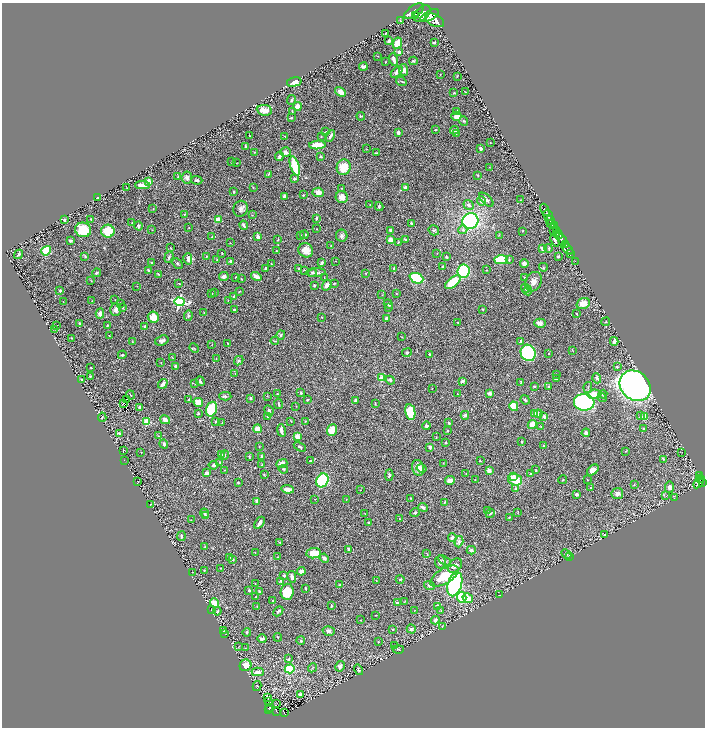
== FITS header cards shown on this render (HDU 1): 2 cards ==
NAXIS1  =                 1405
NAXIS2  =                 1451

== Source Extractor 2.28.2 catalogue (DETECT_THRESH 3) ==
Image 1405 x 1451 px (HDU 1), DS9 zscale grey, zoomed out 1/2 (1 PNG px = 2 x 2 image px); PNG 707 x 730 px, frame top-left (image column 1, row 1450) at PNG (2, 3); each listed source drawn as its Kron ellipse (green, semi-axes under 4 px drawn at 4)
Background 0.655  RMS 0.018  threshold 0.0529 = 3 sigma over >= 5 px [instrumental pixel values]
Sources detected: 518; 31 cannot appear on this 1/2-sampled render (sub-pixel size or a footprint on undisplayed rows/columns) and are neither listed nor drawn; the other 487 listed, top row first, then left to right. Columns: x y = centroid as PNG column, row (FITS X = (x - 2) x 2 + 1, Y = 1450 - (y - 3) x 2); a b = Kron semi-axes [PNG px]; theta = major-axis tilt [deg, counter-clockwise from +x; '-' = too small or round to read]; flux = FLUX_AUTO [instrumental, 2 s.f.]
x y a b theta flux
414 11 11 5 35 3800
422 13 10 6 42 4900
416 15 2 2 - 580
430 16 10 4 28 3600
400 20 2 2 - 2.8
435 20 10 5 -27 4000
386 33 2 1 - 1.7
389 41 3 2 - 8.1
397 43 6 4 64 66
434 43 2 2 - 5.7
399 52 4 4 - 6.9
378 56 2 2 - 1.2
394 60 6 2 -75 17
413 61 4 2 - 2.9
386 62 2 2 - 1.9
363 66 4 2 - 15
404 70 6 4 -81 14
397 72 7 4 43 12
440 74 3 2 - 1.3
457 76 3 2 - 1.7
401 81 5 3 - 4.5
294 82 7 4 14 27
340 92 6 3 -31 30
465 92 3 2 - 1.6
454 93 3 2 - 3.4
292 100 5 3 - 5.3
297 107 4 4 - 33
264 110 8 5 -8 21
292 112 3 2 - 2.2
457 112 4 3 - 12
361 116 4 3 - 4.3
456 116 5 4 - 23
291 118 3 2 - 3.4
464 121 5 4 - 4.4
435 130 3 2 - 2.3
454 130 4 3 - 10
326 132 3 2 - 5.4
398 133 4 3 - 7.3
456 133 4 3 - 5.6
249 136 2 1 - 1.3
285 136 3 2 - 1.4
321 136 3 2 - 1.4
330 136 6 3 60 10
490 143 2 2 - 1.2
317 145 8 3 5 85
245 146 3 2 - 3.8
366 149 3 2 - 1.1
481 149 3 2 - 6.9
254 152 3 2 - 1.5
285 152 5 5 - 15
376 153 3 2 - 2.1
279 156 4 3 - 9.9
321 157 4 3 - 3.7
231 162 4 2 - 2
236 163 3 2 - 1.4
295 166 10 4 -73 140
344 167 8 7 - 63
489 167 2 1 - 0.75
269 174 4 3 - 2.8
478 175 3 2 - 1.9
178 176 4 2 - 1.9
187 178 6 5 - 11
294 179 4 3 - 5.4
197 180 5 3 - 7.5
148 182 3 3 - 42
142 185 7 3 2 44
405 187 3 3 - 13
127 188 3 3 - 2
253 188 3 2 - 1.6
342 188 3 2 - 2.2
234 192 3 3 - 3.8
318 192 6 4 -4 17
303 195 3 2 - 2.1
284 196 3 3 - 9.9
98 197 2 2 - 3.4
342 197 6 6 - 27
486 200 9 5 -43 12
521 200 3 1 - 1.3
481 201 5 4 - 7.3
370 205 4 2 - 2.4
469 205 5 4 - 7.8
379 206 4 3 - 6.4
153 208 2 2 - 1.4
241 209 8 7 - 12
545 210 6 2 -62 1100
185 214 2 2 - 2.3
252 215 3 2 - 1.7
548 215 6 2 -58 850
316 218 3 2 - 5.8
91 219 3 2 - 2.7
218 219 4 3 - 46
64 220 3 2 - 4.3
550 220 5 2 - 280
470 221 8 7 - 700
132 222 3 2 - 2
411 223 2 2 - 5.1
551 224 4 1 - 310
244 225 5 2 - 9.4
138 226 4 3 - 6.7
554 226 4 3 - 470
189 227 3 2 - 1.1
316 229 3 2 - 2.1
83 230 8 7 - 85
152 230 3 2 - 1.4
391 230 3 3 - 14
434 230 5 5 - 5.3
463 230 4 4 - 5.7
553 230 3 2 - 120
557 230 4 2 - 220
108 231 6 6 - 82
523 231 2 2 - 1.6
558 234 5 3 - 750
300 235 3 2 - 2.4
304 235 4 3 - 4.9
499 235 3 2 - 1
258 236 3 3 - 11
342 236 6 5 - 8.2
212 237 4 3 - 3
405 239 4 2 - 3.5
278 240 3 2 - 2.6
390 240 4 3 - 20
555 240 6 3 -68 5.9
562 240 6 2 -60 1500
70 241 4 3 - 5.4
398 242 2 2 - 1.6
230 243 3 3 - 2
565 245 2 2 - 300
331 246 3 2 - 2
171 248 3 2 - 1.9
549 248 4 3 - 4
543 249 3 3 - 27
567 249 7 3 -44 870
306 250 8 7 - 34
46 251 5 4 - 150
276 251 3 2 - 2.5
222 253 2 1 - 2
437 253 2 2 - 1.4
18 254 5 3 - 5.5
570 254 3 3 - 250
85 256 4 4 - 3.9
206 256 4 2 - 2.1
558 256 3 2 - 4.2
169 257 6 3 70 7.5
446 257 3 3 - 3.8
188 259 5 3 - 16
217 260 2 2 - 1.9
501 260 7 4 0 170
509 260 4 3 - 3.7
230 261 2 2 - 13
335 261 2 1 - 0.91
575 262 3 2 - 42
152 263 4 3 - 2.8
177 263 6 3 -46 4.3
322 263 3 2 - 5.7
271 264 2 2 - 1.7
524 264 4 3 - 26
443 267 3 2 - 9.2
543 267 4 3 - 3.1
265 268 4 2 - 4.9
299 269 2 2 - 3
394 269 4 3 - 6.8
148 270 3 2 - 4.1
304 270 3 2 - 1.9
486 270 3 2 - 1.6
463 271 6 6 - 330
312 272 4 3 - 5.7
96 273 4 3 - 7.3
316 273 9 3 5 8.9
366 273 2 1 - 1.2
159 274 4 3 - 4.2
224 277 5 4 - 15
236 277 3 3 - 2.9
256 277 5 3 - 21
324 278 2 1 - 0.89
416 278 7 5 -23 290
525 278 3 2 - 2.8
241 279 2 1 - 2.3
91 281 2 2 - 1.2
453 282 9 4 38 94
534 282 10 8 63 19
179 283 2 1 - 1.3
334 283 2 2 - 1.7
327 285 5 4 - 15
137 286 2 1 - 0.86
314 286 2 2 - 6.4
526 288 5 3 - 8.9
60 291 2 2 - 5.2
239 291 4 2 - 1.9
528 291 4 3 - 10
215 293 2 2 - 1.4
212 294 3 2 - 1.6
396 294 3 2 - 1.6
382 295 3 2 - 1.7
234 296 3 3 - 4
115 300 2 2 - 1.1
63 301 2 1 - 0.92
92 301 2 1 - 0.9
228 301 2 2 - 1.1
179 302 5 4 - 560
583 303 7 5 21 32
121 304 2 1 - 0.82
388 304 5 3 - 8.2
123 307 3 2 - 1.6
388 307 3 2 - 2.2
234 309 3 2 - 3.7
483 309 2 2 - 2.3
116 310 6 5 - 13
204 313 4 1 - 1.3
100 314 5 3 - 18
577 314 2 1 - 2.2
188 315 5 3 - 4.8
153 317 6 5 - 47
322 317 2 1 - 1.3
386 318 3 3 - 5.7
457 322 3 2 - 1.7
606 322 4 3 - 3.7
80 323 3 2 - 6.8
540 323 6 4 -3 12
107 325 3 2 - 2.4
57 326 2 2 - 1.7
145 326 3 3 - 4.5
55 330 3 2 - 1.3
281 335 5 4 - 5.3
109 336 3 2 - 2.3
402 337 3 2 - 1.7
71 338 3 2 - 1.8
162 341 7 5 19 11
275 341 4 2 - 2.4
520 341 4 3 - 4.6
614 341 4 3 - 17
132 342 3 2 - 1.7
228 343 3 2 - 2.5
212 344 3 2 - 1.1
194 348 5 3 - 3.3
573 350 3 1 - 1.4
407 353 5 3 - 4.2
528 353 8 7 - 290
549 353 2 2 - 4
429 354 3 2 - 3
122 355 4 3 - 4.1
172 357 2 2 - 1.5
216 359 3 2 - 1.3
239 361 5 4 - 5.5
161 362 2 2 - 1.1
175 366 3 3 - 6.7
617 367 3 3 - 3.1
91 368 2 2 - 2.2
235 373 2 2 - 1.1
557 374 2 1 - 1
90 376 3 2 - 3
382 378 3 3 - 110
597 378 5 3 - 10
556 379 3 2 - 4.7
82 380 3 2 - 3
390 380 5 4 - 6.8
200 381 5 2 - 4.7
463 381 2 2 - 25
521 382 4 2 - 3.2
163 384 5 3 - 21
195 384 2 2 - 1.3
635 386 17 14 -43 2400
534 387 3 2 - 5.2
549 387 3 3 - 3.3
588 387 5 2 - 3.8
432 389 2 1 - 0.85
301 393 3 3 - 4.8
489 393 3 3 - 13
277 394 3 2 - 2.3
457 394 3 2 - 1.6
594 394 7 4 11 49
603 394 4 4 - 4.6
130 395 4 2 - 2.5
225 396 6 4 -2 7.6
267 396 3 2 - 1.7
250 398 3 2 - 5.5
603 398 4 3 - 3.3
126 399 2 2 - 0.58
189 400 2 2 - 7.7
307 400 2 2 - 2.8
355 400 3 2 - 5.8
525 400 5 3 - 7.2
198 402 5 4 - 50
584 402 10 8 -6 830
123 403 2 1 - 0.71
375 403 4 2 - 2.3
278 404 5 2 - 4.7
296 406 2 2 - 1.2
514 406 5 4 - 75
140 407 3 3 - 11
211 409 7 5 71 100
269 411 6 3 -64 4.9
410 412 8 5 -79 110
534 413 4 4 - 30
198 414 3 2 - 3.4
538 414 4 4 - 8.6
465 415 4 3 - 9.7
641 416 4 3 - 3.9
102 417 5 3 - 3.1
268 417 2 2 - 12
544 417 2 2 - 29
645 417 4 3 - 35
165 420 5 4 - 18
216 421 3 2 - 2.8
291 421 3 2 - 1.4
305 421 3 2 - 1.4
147 422 3 3 - 160
222 422 3 2 - 1.9
449 423 3 2 - 4.8
532 424 5 3 - 53
426 426 4 3 - 6.2
541 427 3 2 - 2.2
257 429 4 4 - 23
643 429 3 3 - 5.2
281 430 6 3 -80 14
332 430 6 5 - 54
447 431 2 2 - 3.5
119 433 4 3 - 5.4
586 433 4 4 - 8.2
158 436 3 2 - 1.5
297 436 4 3 - 35
436 437 2 1 - 0.96
521 442 2 2 - 2.6
446 443 3 3 - 3.1
164 444 5 4 - 7.1
543 446 4 2 - 4.1
259 447 2 1 - 1.4
300 447 6 3 -29 4.8
430 447 3 3 - 9.5
123 450 2 1 - 1.1
626 451 4 2 - 1.6
141 452 2 2 - 1.2
682 452 2 1 - 0.76
222 455 3 3 - 4.5
225 455 5 2 - 3.1
249 456 4 3 - 3.4
261 456 4 3 - 3.8
663 459 3 3 - 2.8
124 460 2 2 - 1
310 461 2 2 - 5.7
480 461 3 2 - 2.2
220 462 3 3 - 3.7
443 463 2 2 - 1.2
282 464 6 4 21 24
213 465 5 4 - 9.5
262 465 3 2 - 3.9
418 468 8 5 -75 24
422 468 5 3 - 8.2
283 469 4 3 - 5.7
224 470 2 2 - 1.7
489 470 3 3 - 17
536 470 4 3 - 2.4
593 470 7 4 40 21
207 473 4 3 - 8.9
466 473 2 2 - 1.2
530 474 3 3 - 4.1
264 475 2 2 - 3.4
389 475 5 3 - 5.8
699 475 4 2 - 160
514 477 4 3 - 15
700 479 4 2 - 140
322 480 7 6 - 380
475 480 3 2 - 1.3
515 480 7 5 -17 77
563 480 4 2 - 2.3
587 480 2 2 - 1.5
450 481 5 4 - 18
138 482 2 1 - 0.68
238 482 2 2 - 3.3
699 482 7 3 53 520
702 482 3 2 - 280
634 485 3 2 - 1.6
670 487 6 4 83 10
591 488 3 3 - 6.4
288 489 6 3 -8 28
516 489 4 3 - 5.6
360 490 2 1 - 1
617 493 6 5 - 13
577 494 3 3 - 9.6
666 496 3 2 - 2.1
411 498 3 3 - 2.4
674 498 3 1 - 2.4
315 499 2 2 - 1.2
346 499 3 2 - 1.9
257 501 4 3 - 10
445 502 3 2 - 2.6
151 504 4 2 - 3.4
423 507 5 3 - 8
487 510 2 2 - 1.3
518 512 3 2 - 1.7
205 513 5 3 - 7.2
415 513 5 3 - 4.6
490 513 4 3 - 5.2
365 514 2 1 - 1.1
206 516 3 2 - 3
509 517 2 2 - 2.1
400 519 3 2 - 0.99
191 520 3 2 - 1.3
368 522 2 2 - 3.2
259 523 7 3 56 18
605 535 4 3 - 8.2
181 536 5 3 - 5.9
452 538 4 3 - 8.3
279 542 4 2 - 2.4
459 542 6 4 73 6.6
205 546 3 2 - 1.9
349 549 3 3 - 7.7
471 550 4 3 - 9.8
255 552 2 2 - 0.98
314 553 7 5 5 53
426 553 3 2 - 1.9
566 554 6 2 -45 2.6
570 556 3 2 - 1.9
278 557 2 2 - 2.7
229 558 4 3 - 4
324 558 5 3 - 10
232 559 4 3 - 4.8
444 561 7 3 -31 6.8
440 562 6 5 - 11
455 566 8 6 43 18
221 568 2 1 - 1.4
204 570 2 2 - 1.6
301 571 4 3 - 19
192 572 2 2 - 0.94
284 576 4 3 - 4.1
444 576 16 7 32 86
292 577 6 3 -77 13
400 579 4 2 - 3.4
376 580 2 2 - 1.8
281 581 3 3 - 10
255 584 2 2 - 1.4
455 584 12 7 72 570
339 585 3 2 - 2.7
429 585 5 3 - 5.1
306 588 3 2 - 2.6
249 590 2 2 - 12
259 592 3 2 - 4.7
287 592 8 6 86 100
500 595 3 2 - 1.5
256 597 2 2 - 1.5
462 597 5 4 - 98
468 598 5 4 - 38
273 601 2 2 - 3.6
404 602 4 2 - 1.7
214 603 5 3 - 65
397 603 2 2 - 5.7
257 606 3 2 - 2.3
331 606 3 2 - 2.9
438 606 3 3 - 14
211 610 2 2 - 1.6
415 610 2 2 - 1.3
217 611 4 3 - 4.8
278 611 6 3 47 6.5
441 611 3 3 - 2.9
376 615 2 1 - 1.8
361 620 2 2 - 1.3
435 620 4 3 - 9.1
442 626 3 2 - 2.3
393 629 4 3 - 3.7
411 629 5 4 - 7.2
223 631 2 2 - 0.98
329 631 6 4 -17 9.3
247 632 4 3 - 4.1
224 633 3 1 - 1.1
278 637 4 3 - 2.5
262 639 4 3 - 9.3
301 641 4 3 - 4.1
378 642 2 2 - 1.8
395 645 2 2 - 2.4
239 646 2 2 - 1
245 648 3 2 - 1.8
398 649 5 3 - 4.2
289 659 3 3 - 3.7
245 665 6 5 - 36
340 666 5 4 - 14
312 668 5 2 - 2.4
290 669 5 4 - 160
359 670 5 3 - 5.4
258 672 6 3 -2 15
257 686 5 3 - 3.2
301 694 4 2 - 6.6
268 698 3 1 - 1.1
269 701 2 1 - 3.1
277 703 2 1 - 1.7
269 707 2 1 - 14
269 709 4 2 - 84
277 711 3 3 - 130
285 713 3 3 - 110
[31 sub-pixel or undisplayed-footprint detections neither listed nor drawn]